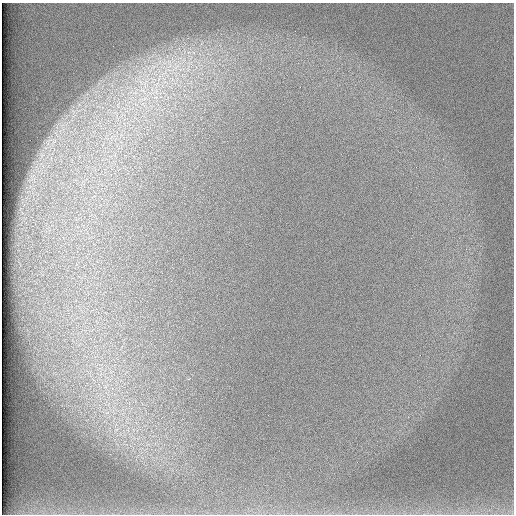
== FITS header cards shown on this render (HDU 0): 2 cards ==
NAXIS1  =                  512 /
NAXIS2  =                  512 /

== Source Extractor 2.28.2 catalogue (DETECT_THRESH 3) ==
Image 512 x 512 px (HDU 0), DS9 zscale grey, 1 PNG px = 1 image px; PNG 516 x 516 px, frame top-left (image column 1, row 512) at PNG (2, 3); no overlay
Background 97.4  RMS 2.9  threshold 8.67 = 3 sigma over >= 5 px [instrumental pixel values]
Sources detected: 4; all 4 listed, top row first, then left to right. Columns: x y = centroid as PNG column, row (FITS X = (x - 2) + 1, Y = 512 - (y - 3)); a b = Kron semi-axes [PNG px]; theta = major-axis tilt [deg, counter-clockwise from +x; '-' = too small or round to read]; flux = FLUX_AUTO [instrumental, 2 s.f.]
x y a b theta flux
169 63 17 7 -76 2300
176 67 22 5 41 2200
159 78 15 4 74 1400
143 90 10 3 -21 670